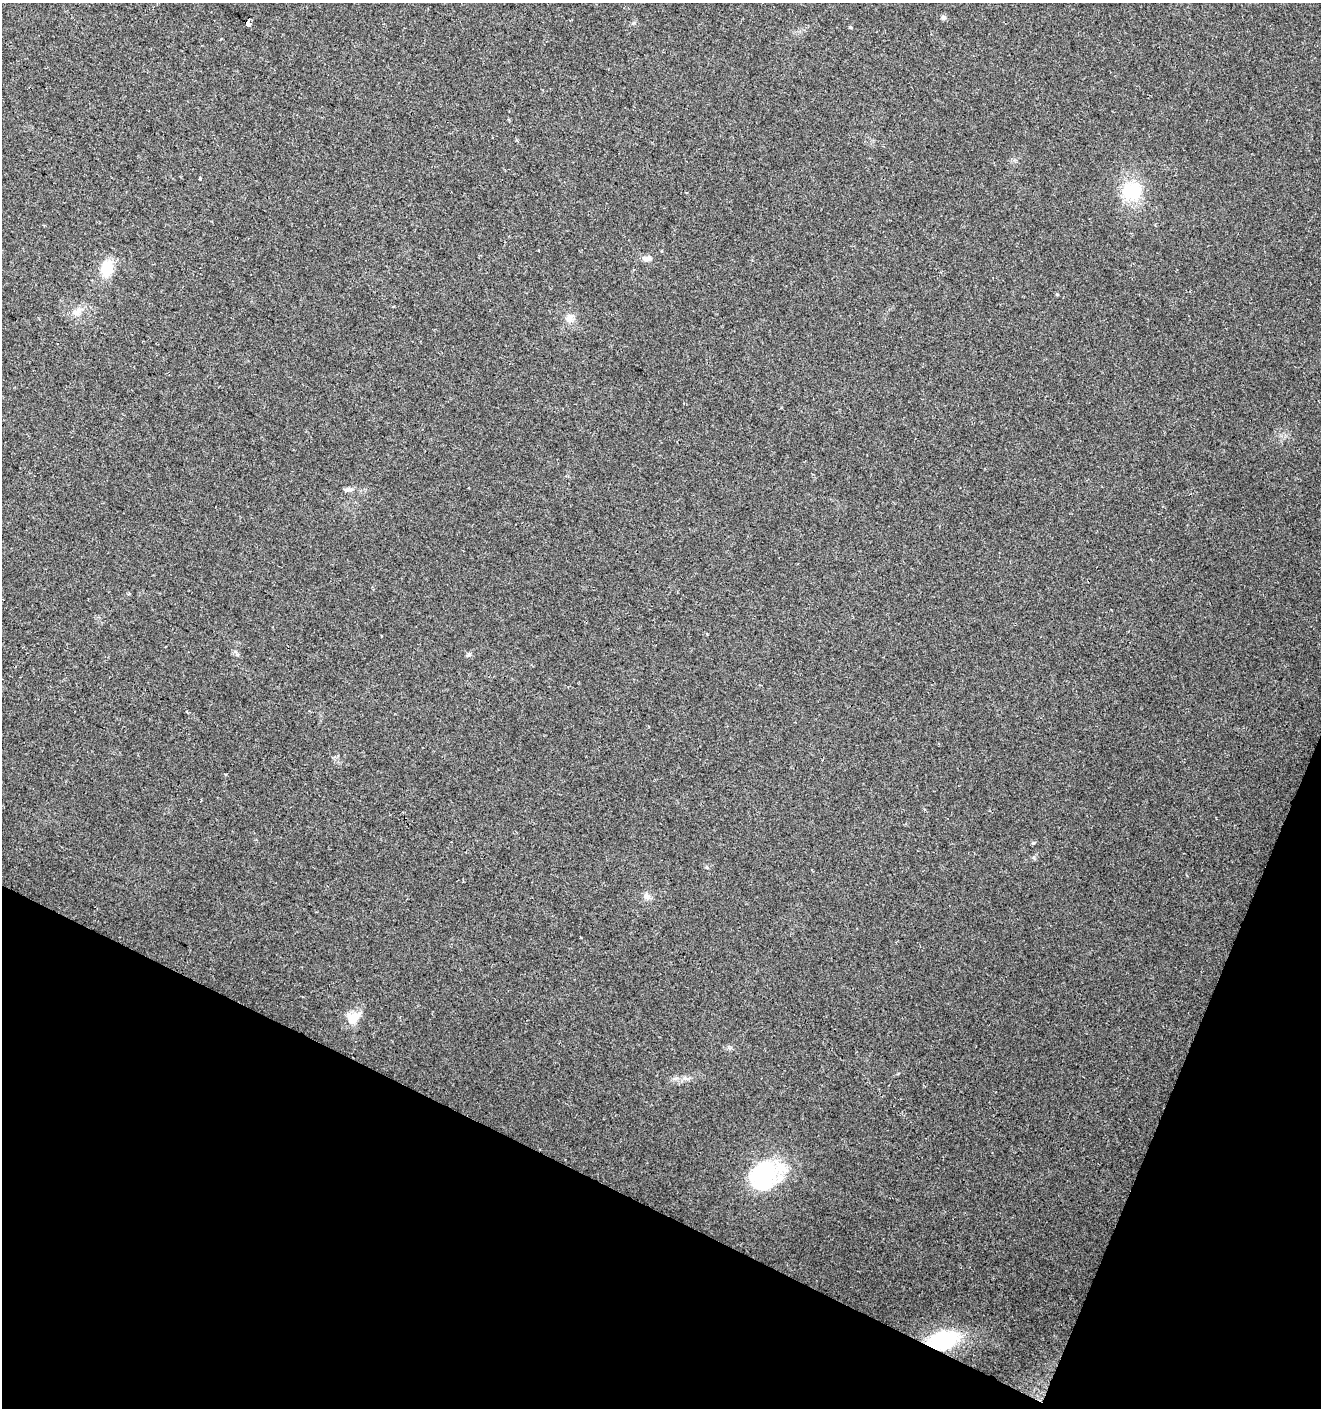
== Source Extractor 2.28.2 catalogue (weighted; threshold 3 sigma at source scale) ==
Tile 15 of 4 x 4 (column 3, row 4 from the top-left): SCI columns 2909-4227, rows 1-1406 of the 5750 x 5630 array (HDU 1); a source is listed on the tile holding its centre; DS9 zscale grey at full resolution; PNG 1323 x 1410 px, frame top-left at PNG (2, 3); no overlay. Shown black and unused: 20% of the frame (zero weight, under 2 of 3 exposures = <1% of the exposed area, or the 3 px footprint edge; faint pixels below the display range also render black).
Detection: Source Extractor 2.28.2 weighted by HDU 2 'WHT'; one run over the whole footprint, this tile lists its part. Background 0.0782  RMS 0.0098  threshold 0.0443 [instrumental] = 3 sigma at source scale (4.5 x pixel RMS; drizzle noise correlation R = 1.50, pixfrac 1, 0.0396/0.0396 arcsec/px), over >= 5 px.
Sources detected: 19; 1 inside a brighter object's white glare — not listed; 1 inside a brighter listed object's ellipse — not listed separately; the other 17 listed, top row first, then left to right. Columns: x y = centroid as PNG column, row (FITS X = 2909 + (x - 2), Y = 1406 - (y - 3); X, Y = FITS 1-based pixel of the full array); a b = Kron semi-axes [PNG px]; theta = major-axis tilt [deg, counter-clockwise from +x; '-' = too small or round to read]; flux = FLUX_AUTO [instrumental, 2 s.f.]
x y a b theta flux
943 17 7 6 - 2.2
248 23 5 4 - 51
200 178 3 3 - 3.2
1132 191 23 18 24 43
648 259 14 7 6 4.5
107 268 20 13 84 22
1057 294 4 4 - 1
77 312 14 8 40 7.1
569 318 12 9 64 6.3
348 489 12 6 7 3.4
469 655 7 5 41 2
187 712 5 3 - 1.2
647 896 11 8 -20 4.2
353 1018 16 13 40 16
685 1078 7 4 -19 2.3
765 1173 37 23 19 89
942 1340 29 17 14 72
Overlapping masked pixels (flux is a lower limit): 2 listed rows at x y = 248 23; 942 1340
Unlisted compact peaks at least as high as the median listed source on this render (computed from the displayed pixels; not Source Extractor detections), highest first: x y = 1033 843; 850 27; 1034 858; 707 867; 634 23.